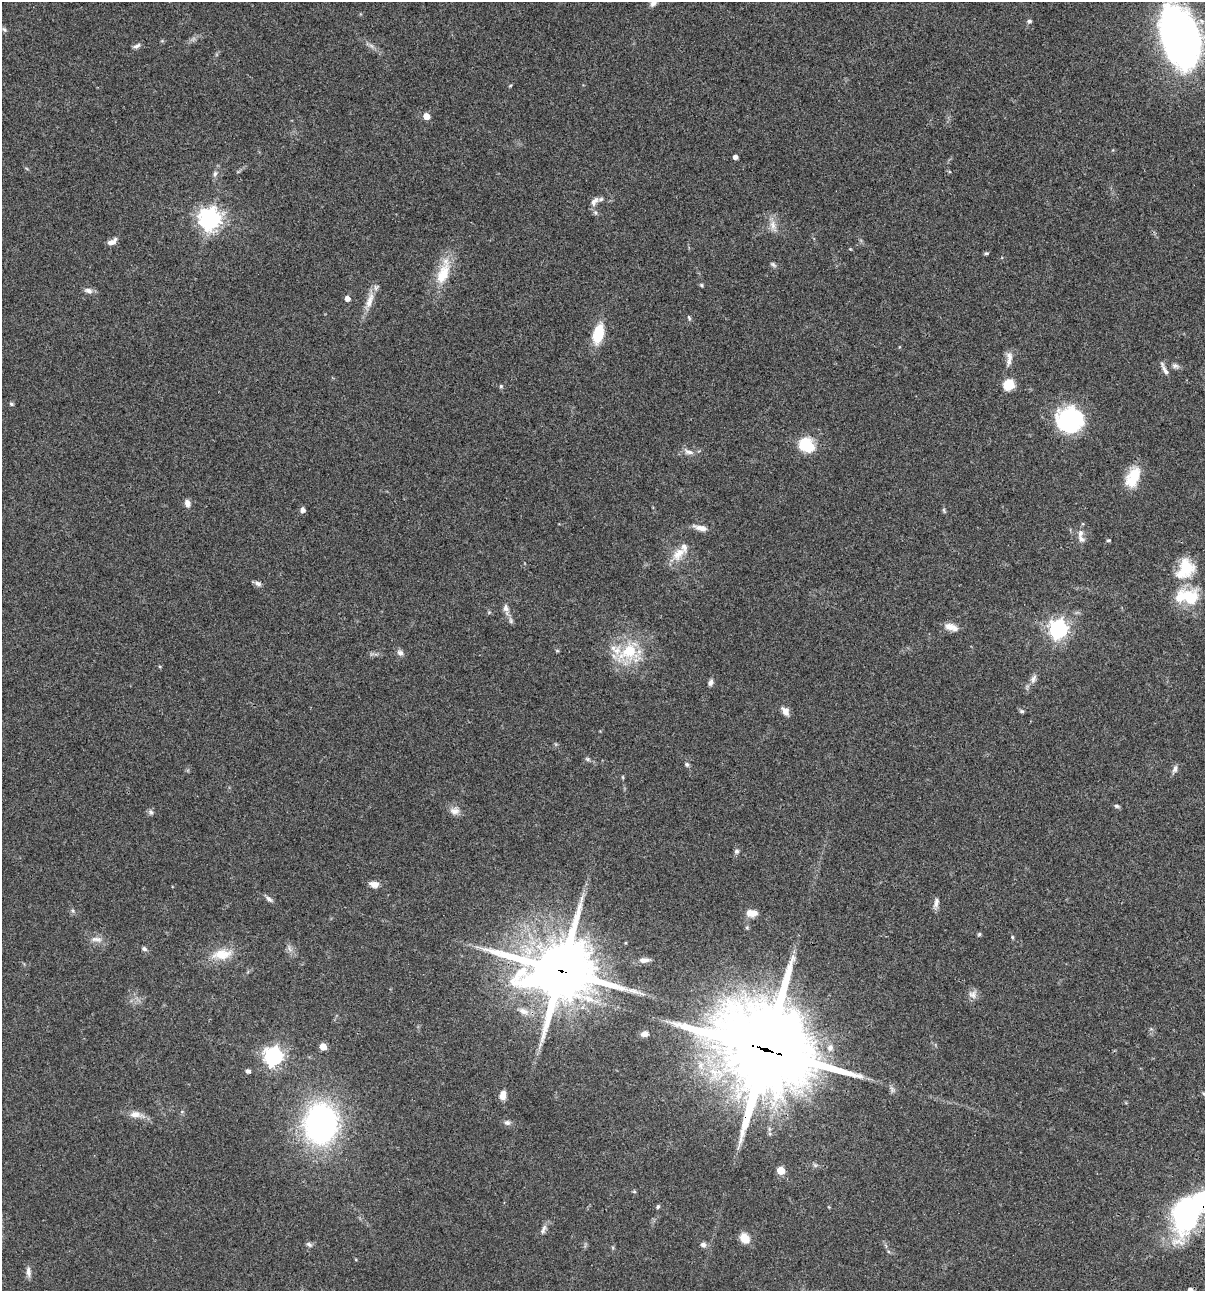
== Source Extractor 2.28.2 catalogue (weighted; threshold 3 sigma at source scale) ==
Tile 6 of 4 x 4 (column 2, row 2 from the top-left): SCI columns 1438-2640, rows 2697-3985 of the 5405 x 5390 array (HDU 1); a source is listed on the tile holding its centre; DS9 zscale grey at full resolution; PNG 1207 x 1293 px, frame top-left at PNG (2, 2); no overlay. Shown black and unused: <1% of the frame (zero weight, under 3 of 4 exposures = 9% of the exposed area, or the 3 px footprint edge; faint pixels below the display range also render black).
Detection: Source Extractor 2.28.2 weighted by HDU 2 'WHT'; one run over the whole footprint, this tile lists its part. Background 0.0462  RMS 0.0055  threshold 0.0249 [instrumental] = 3 sigma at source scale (4.5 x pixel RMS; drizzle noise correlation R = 1.50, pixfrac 1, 0.05/0.05 arcsec/px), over >= 5 px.
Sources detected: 104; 1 too faint to see at this stretch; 1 inside a brighter object's white glare — not listed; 3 inside a brighter listed object's ellipse — not listed separately; the other 99 listed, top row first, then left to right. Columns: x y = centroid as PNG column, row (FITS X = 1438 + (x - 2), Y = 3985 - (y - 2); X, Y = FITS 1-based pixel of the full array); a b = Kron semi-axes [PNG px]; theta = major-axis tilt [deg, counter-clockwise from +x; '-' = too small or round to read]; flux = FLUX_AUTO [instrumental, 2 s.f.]
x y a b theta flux
653 3 10 7 53 2.1
1029 21 5 4 - 1.4
4 30 8 5 -48 1.1
1179 37 51 29 -74 310
136 46 11 4 21 1.4
510 86 5 3 - 0.47
426 116 5 4 - 6.5
735 157 4 4 - 2.4
215 174 8 6 70 1.6
594 201 15 8 51 3
595 213 7 5 -69 1.1
210 219 7 7 - 390
773 225 15 8 -84 4
111 242 11 6 11 2.7
986 253 6 4 18 0.77
773 265 9 5 -43 1.1
443 272 40 15 72 16
701 285 5 4 - 0.67
88 290 12 7 -16 2.2
347 298 5 4 - 3.2
370 301 27 8 72 6.4
689 318 7 4 -73 0.81
598 334 22 10 77 16
1009 358 21 7 86 3.9
1175 366 10 6 -13 1.7
1164 369 18 4 -64 2.4
1009 384 8 8 - 15
501 386 5 5 - 0.74
11 404 4 4 - 1.1
1070 420 24 24 - 57
806 445 17 14 -43 18
689 452 12 6 -17 2.9
1133 477 23 13 66 15
187 503 8 6 -75 2.8
302 510 5 5 - 2.5
944 510 8 3 -77 0.78
700 528 19 7 -13 3.7
1080 533 11 8 79 2.6
1108 540 5 4 - 0.61
678 554 23 12 44 8
1186 568 26 21 -85 17
258 583 9 6 -23 1.9
1190 597 28 19 -23 19
506 608 10 7 -83 2.3
511 621 9 5 -83 1.3
950 627 16 10 -9 4.6
1058 629 7 7 - 240
557 651 6 4 -1 0.57
628 652 33 22 32 25
400 653 9 7 -30 1.9
1033 679 13 6 60 2.5
711 682 8 5 73 1.8
785 711 12 8 -54 3
1022 711 6 5 - 0.83
587 759 7 5 -21 0.96
687 765 7 5 -57 1.1
1175 769 11 6 73 1.9
623 777 5 3 - 0.52
1116 806 7 5 -18 1
455 811 13 10 0 3.5
151 812 7 6 - 1.3
737 851 6 6 - 1.2
374 884 10 7 -8 3.4
269 899 10 6 -43 1.7
936 903 14 6 77 2.4
73 911 6 4 -46 0.84
752 913 13 8 -1 5.2
979 934 5 4 - 0.8
1012 937 5 4 - 0.61
96 939 18 7 -5 3.3
144 949 8 5 -29 1.2
289 949 10 3 -69 1.3
222 954 28 14 8 11
644 960 13 6 0 2.6
561 971 22 19 1 3900
972 994 11 10 - 3
523 1011 15 8 -18 4
645 1034 8 6 10 2.7
540 1045 7 4 73 1.2
323 1046 5 5 - 8.3
830 1047 10 8 62 2.9
766 1049 32 27 -27 8400
273 1056 7 7 - 240
248 1071 5 5 - 1.3
503 1095 9 6 81 4.9
136 1114 21 9 -8 4.8
507 1122 8 7 - 1.7
321 1123 36 30 85 140
815 1165 7 4 -18 0.9
781 1171 5 5 - 13
634 1191 6 4 -1 0.55
658 1206 6 4 73 0.79
1187 1214 42 22 60 130
543 1229 15 5 66 2.1
745 1238 9 7 -55 9.2
309 1244 8 5 -37 1.2
703 1245 7 6 - 1.7
28 1272 14 6 -85 2.3
1190 1290 6 5 - 2.1
Overlapping masked pixels (flux is a lower limit): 3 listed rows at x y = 561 971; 766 1049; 1187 1214
Isophote crosses this tile's border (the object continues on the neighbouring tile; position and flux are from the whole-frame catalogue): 4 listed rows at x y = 653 3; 1179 37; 1187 1214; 1190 1290